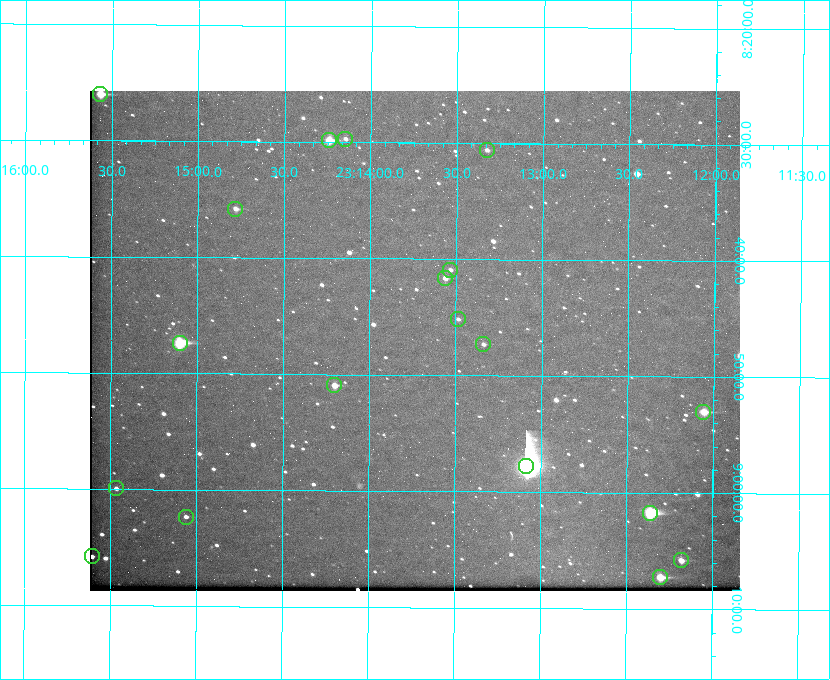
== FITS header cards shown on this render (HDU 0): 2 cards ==
NAXIS1  =                  650 / Width of table row in bytes
NAXIS2  =                  500 / Number of rows in table

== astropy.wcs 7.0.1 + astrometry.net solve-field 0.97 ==
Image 650 x 500 px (HDU 0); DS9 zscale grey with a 90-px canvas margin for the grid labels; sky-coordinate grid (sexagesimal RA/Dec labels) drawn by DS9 from the SOLVED WCS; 19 Tycho-2 reference stars matched to detected sources circled (green)
Header WCS: none
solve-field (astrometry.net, Tycho-2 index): SOLVED blind (the file carries no WCS)
Solved WCS: RA---TAN-SIP/DEC--TAN-SIP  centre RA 23:13:44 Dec +08:47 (348.43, +8.78 deg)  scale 5.16 arcsec/px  FOV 55.9' x 43.0'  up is +180 deg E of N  parity flipped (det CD > 0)
(file carries no celestial WCS; the grid is the blind solution)
Tycho-2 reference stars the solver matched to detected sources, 19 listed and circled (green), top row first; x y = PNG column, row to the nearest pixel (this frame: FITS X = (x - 90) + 1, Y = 500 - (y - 91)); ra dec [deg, ICRS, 3 dp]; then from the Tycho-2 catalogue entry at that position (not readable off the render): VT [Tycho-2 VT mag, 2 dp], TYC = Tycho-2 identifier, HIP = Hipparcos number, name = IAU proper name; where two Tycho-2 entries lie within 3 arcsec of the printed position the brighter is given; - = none
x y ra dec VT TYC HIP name
100 94 348.892 +8.433 9.72 1161-1320-1 - -
345 139 348.537 +8.495 12.00 1161-1453-1 - -
329 140 348.560 +8.498 9.78 1161-1619-1 - -
487 150 348.332 +8.510 12.18 1161-1418-1 - -
235 209 348.695 +8.597 11.30 1161-1571-1 - -
450 270 348.383 +8.682 11.92 1161-890-1 - -
445 278 348.391 +8.694 11.47 1161-728-1 - -
458 319 348.371 +8.753 12.36 1161-1249-1 - -
180 343 348.775 +8.789 8.97 1161-884-1 114784 -
483 344 348.335 +8.788 11.88 1161-938-1 - -
334 385 348.550 +8.849 10.80 1161-574-1 - -
703 412 348.014 +8.883 10.51 1161-1048-1 - -
526 466 348.271 +8.963 6.92 1161-1161-1 114608 -
116 488 348.866 +8.999 11.82 1161-694-1 - -
650 513 348.091 +9.029 8.14 1161-448-1 114562 -
186 517 348.765 +9.039 11.87 1161-1547-1 - -
92 556 348.901 +9.097 11.97 1161-534-1 - -
681 560 348.045 +9.096 10.97 1161-1179-1 - -
660 577 348.075 +9.120 9.77 1161-768-1 - -